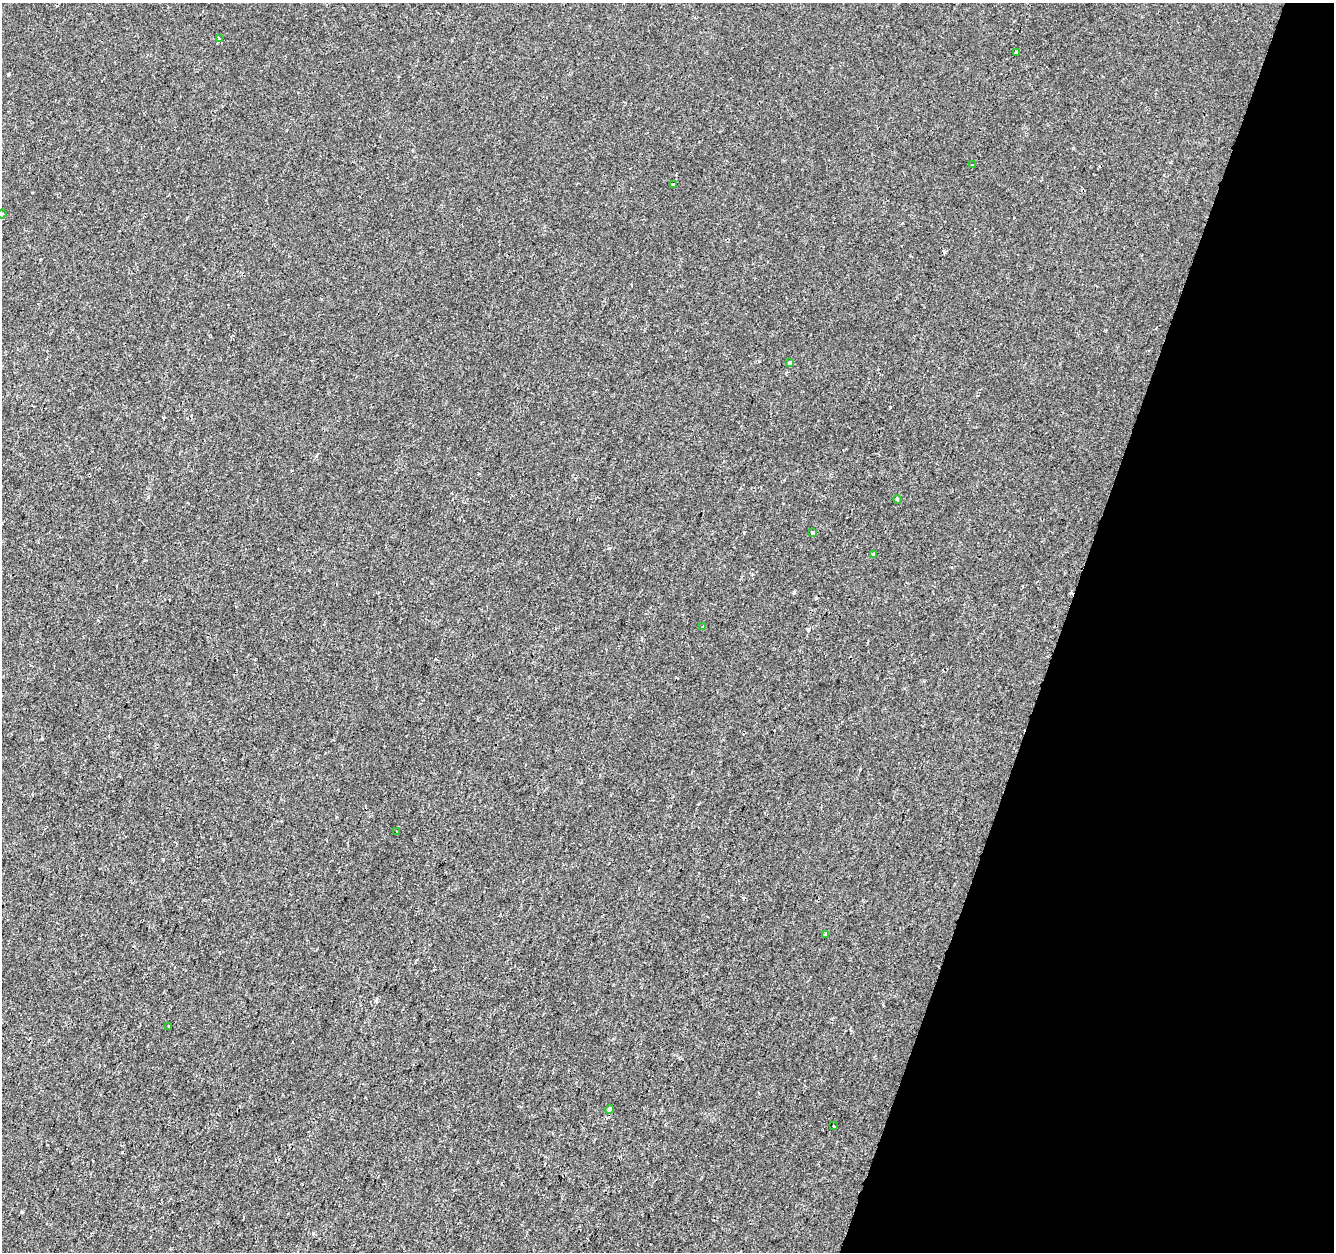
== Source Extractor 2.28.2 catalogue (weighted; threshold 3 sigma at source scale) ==
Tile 8 of 4 x 4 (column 4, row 2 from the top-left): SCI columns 4004-5335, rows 2781-4030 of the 5335 x 5497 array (HDU 1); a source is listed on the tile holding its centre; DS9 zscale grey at full resolution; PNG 1336 x 1254 px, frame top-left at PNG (2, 3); each listed source drawn as its Kron ellipse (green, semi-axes under 4 px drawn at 4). Shown black and unused: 20% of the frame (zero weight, under 2 of 3 exposures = <1% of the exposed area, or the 3 px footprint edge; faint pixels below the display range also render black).
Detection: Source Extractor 2.28.2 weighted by HDU 2 'WHT'; one run over the whole footprint, this tile lists its part. Background -2.68e-04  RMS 0.0026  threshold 0.0118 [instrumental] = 3 sigma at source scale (4.5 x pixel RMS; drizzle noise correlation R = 1.50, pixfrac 1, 0.0396/0.0396 arcsec/px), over >= 5 px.
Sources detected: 21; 6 cosmic-ray / hot-pixel residue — neither listed nor drawn; the other 15 listed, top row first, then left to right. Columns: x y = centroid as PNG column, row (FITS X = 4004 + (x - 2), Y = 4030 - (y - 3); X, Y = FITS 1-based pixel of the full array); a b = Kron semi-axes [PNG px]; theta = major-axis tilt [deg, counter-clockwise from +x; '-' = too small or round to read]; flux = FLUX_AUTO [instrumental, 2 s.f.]
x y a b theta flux
219 38 3 3 - 1.2
1016 52 3 3 - 0.45
973 165 3 3 - 0.52
674 184 4 3 - 0.56
2 214 4 3 - 0.29
790 363 4 3 - 0.88
897 499 4 3 - 0.26
813 532 4 3 - 0.98
874 554 3 3 - 0.89
703 627 4 3 - 0.44
397 831 3 3 - 0.99
825 934 4 3 - 0.3
169 1026 3 3 - 0.65
609 1110 4 3 - 0.8
834 1126 3 3 - 0.57
Isophote crosses this tile's border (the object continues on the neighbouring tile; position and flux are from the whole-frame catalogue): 1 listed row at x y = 2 214
Unlisted compact peaks at least as high as the median listed source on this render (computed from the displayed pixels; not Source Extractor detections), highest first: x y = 794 592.